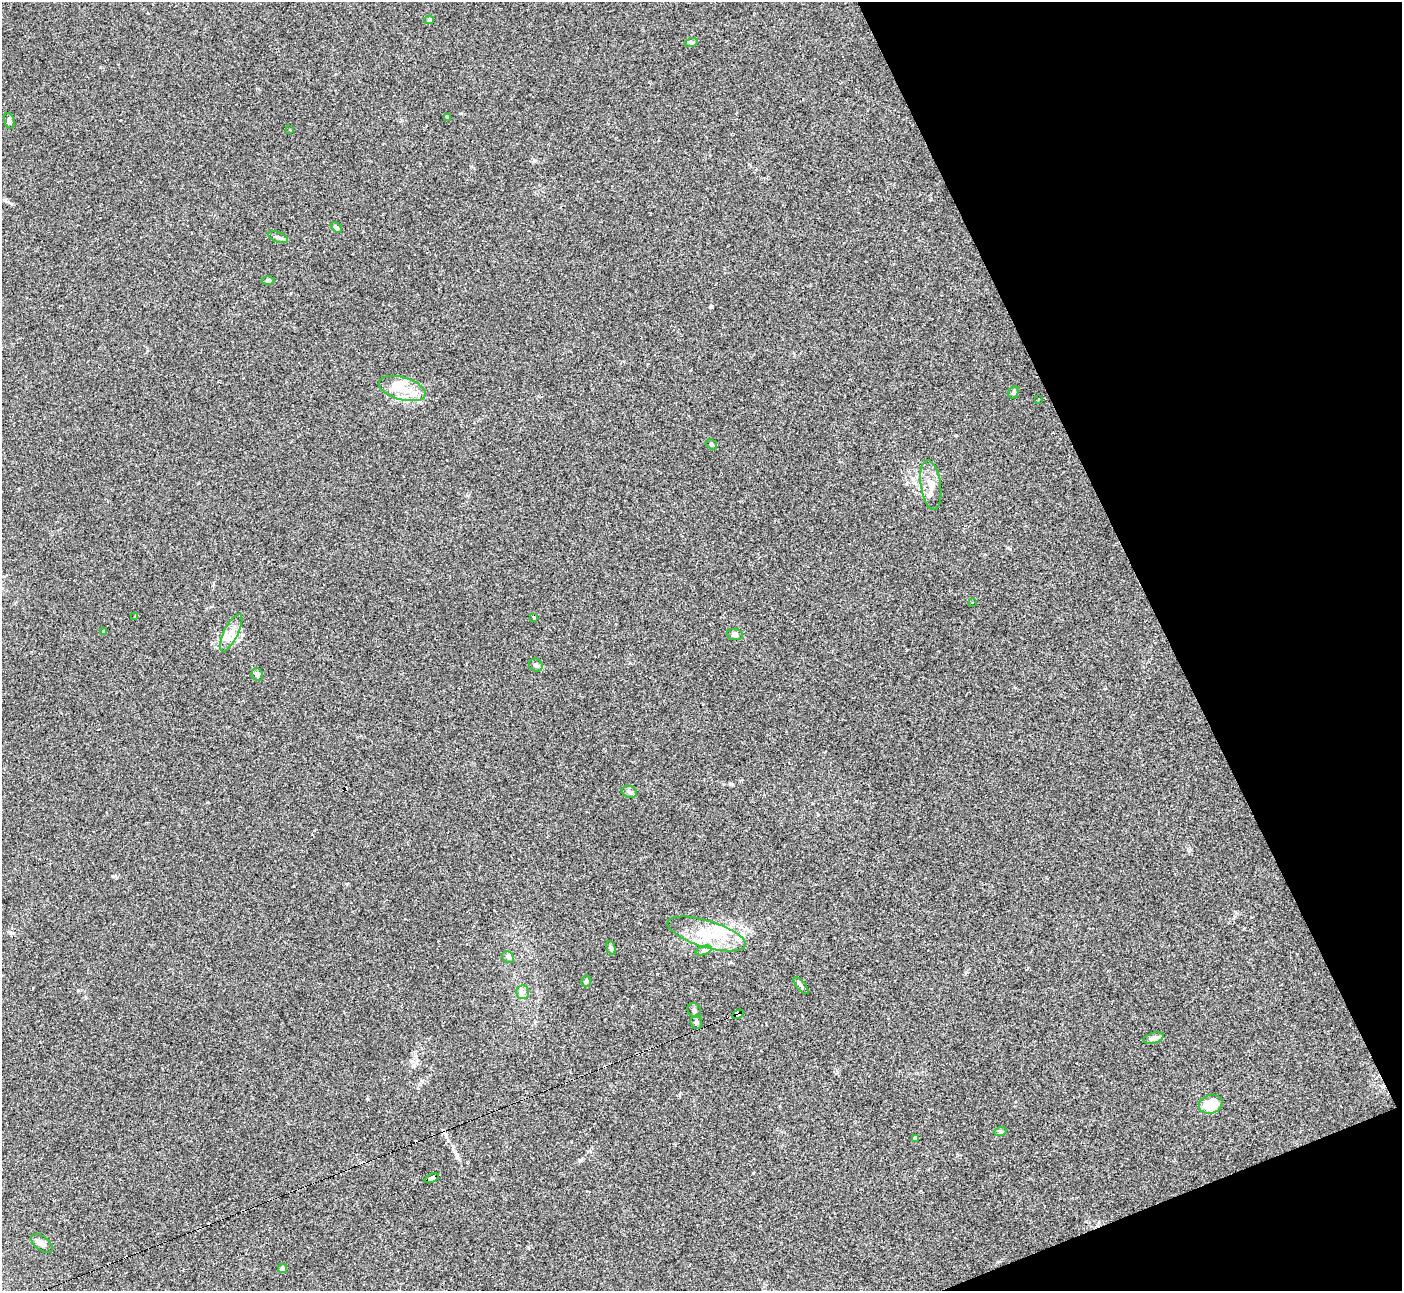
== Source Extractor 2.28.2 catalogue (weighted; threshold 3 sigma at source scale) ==
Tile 12 of 4 x 4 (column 4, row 3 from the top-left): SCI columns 4210-5609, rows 1574-2862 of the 5609 x 5597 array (HDU 1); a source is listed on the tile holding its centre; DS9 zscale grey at full resolution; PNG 1404 x 1293 px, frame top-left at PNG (2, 2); each listed source drawn as its Kron ellipse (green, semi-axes under 4 px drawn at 4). Shown black and unused: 19% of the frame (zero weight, under 2 of 3 exposures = <1% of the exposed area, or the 3 px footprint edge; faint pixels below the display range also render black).
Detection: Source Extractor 2.28.2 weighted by HDU 2 'WHT'; one run over the whole footprint, this tile lists its part. Background 0.0523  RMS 0.0053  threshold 0.0239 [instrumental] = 3 sigma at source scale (4.5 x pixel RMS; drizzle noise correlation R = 1.50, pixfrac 1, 0.05/0.05 arcsec/px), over >= 5 px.
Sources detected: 62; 2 inside a brighter object's white glare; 15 cosmic-ray / hot-pixel residue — neither listed nor drawn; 6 inside a brighter listed object's ellipse — not listed separately; the other 39 listed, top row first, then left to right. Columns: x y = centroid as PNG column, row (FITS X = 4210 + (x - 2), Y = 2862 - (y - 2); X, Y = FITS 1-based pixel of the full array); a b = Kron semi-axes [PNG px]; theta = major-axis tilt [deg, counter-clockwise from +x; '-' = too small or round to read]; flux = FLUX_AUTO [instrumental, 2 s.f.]
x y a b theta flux
429 20 5 4 - 0.87
691 43 6 4 18 0.76
447 117 3 3 - 0.63
9 121 8 5 -76 1.1
289 130 3 2 - 0.4
336 227 6 4 -40 1.1
278 237 10 5 -19 1.6
268 280 6 4 -1 0.77
402 389 24 11 -16 9.5
1014 392 6 5 - 1.2
1038 399 3 2 - 0.62
711 444 6 4 -32 0.89
931 485 25 10 -82 6
972 602 3 2 - 0.45
135 616 3 2 - 0.62
534 617 3 3 - 1
104 632 4 4 - 0.81
231 633 20 7 63 5
735 635 8 5 -8 1.5
536 665 7 6 - 1.6
257 675 6 5 - 1.6
629 792 8 6 -21 1.2
707 934 41 13 -17 18
611 948 7 4 -73 0.92
704 950 8 3 19 1.2
508 957 7 5 -44 1
586 981 6 5 - 0.98
801 986 10 3 -50 1
523 992 7 6 - 1.7
694 1010 7 6 - 1.3
738 1014 6 4 26 130
696 1022 7 6 - 1.4
1154 1038 10 5 17 2.2
1211 1104 12 9 18 13
1000 1132 6 4 18 0.7
915 1138 4 4 - 1.8
432 1178 7 4 23 57
42 1243 12 7 -36 2.7
283 1269 4 4 - 3.2
Overlapping masked pixels (flux is a lower limit): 2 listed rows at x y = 738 1014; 432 1178
Unlisted compact peaks at least as high as the median listed source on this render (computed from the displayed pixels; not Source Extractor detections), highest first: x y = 711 306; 113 876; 12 204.